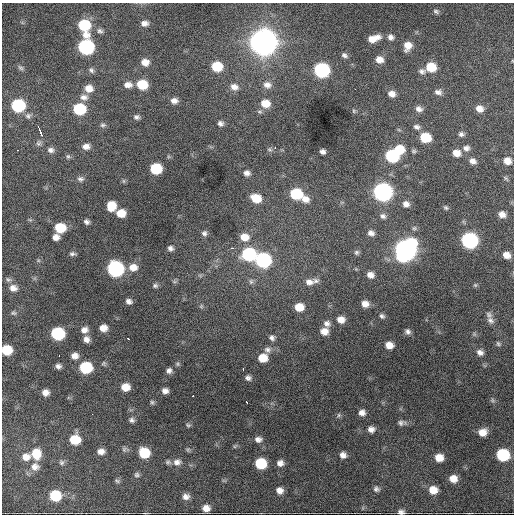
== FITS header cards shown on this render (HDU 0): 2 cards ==
NAXIS1  =                  512 / Axis length
NAXIS2  =                  512 / Axis length

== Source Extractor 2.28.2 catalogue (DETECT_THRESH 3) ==
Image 512 x 512 px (HDU 0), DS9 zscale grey, 1 PNG px = 1 image px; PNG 516 x 516 px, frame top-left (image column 1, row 512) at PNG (2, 3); no overlay
Background 2320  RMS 46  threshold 139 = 3 sigma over >= 5 px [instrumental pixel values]
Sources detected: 169; all 169 listed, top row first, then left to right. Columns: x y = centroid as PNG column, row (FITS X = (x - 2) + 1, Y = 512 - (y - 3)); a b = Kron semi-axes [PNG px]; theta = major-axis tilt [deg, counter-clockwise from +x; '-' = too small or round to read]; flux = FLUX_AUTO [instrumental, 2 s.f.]
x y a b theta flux
436 11 7 5 -29 6.3e+03
144 23 8 6 3 1.5e+04
84 26 13 9 -74 1.7e+05
100 31 8 6 -17 8.8e+03
391 37 8 7 - 1.2e+04
373 38 13 6 17 3.7e+04
263 42 12 11 - 4.3e+06
407 46 10 8 69 3.2e+04
86 47 9 8 - 5.5e+05
344 55 8 5 -30 9.0e+03
379 60 8 7 - 2.7e+04
145 62 8 7 - 2.5e+04
217 67 8 7 - 9.0e+04
431 67 9 8 - 7.7e+04
21 68 9 6 -31 7.5e+03
91 70 8 6 -39 8.0e+03
321 70 9 8 - 5.2e+05
422 71 10 7 -5 1.2e+04
128 85 10 7 1 2.0e+04
142 85 8 7 - 8.9e+04
267 85 11 9 -6 2.0e+04
234 87 10 8 -14 2.0e+04
89 88 9 8 - 2.9e+04
355 89 3 2 - 2.8e+03
438 92 10 7 -4 1.4e+04
392 94 8 7 - 2.1e+04
84 97 10 8 -1 1.6e+04
174 101 8 6 1 1.6e+04
265 103 10 9 - 4.6e+04
18 105 9 8 - 2.8e+05
79 109 9 7 -2 1.7e+05
419 109 9 7 -18 1.5e+04
479 109 8 7 - 2.2e+04
354 111 6 5 - 4.5e+03
28 116 8 8 - 1.0e+04
137 117 7 6 - 8.2e+03
220 123 7 6 - 1.0e+04
103 125 8 5 1 6.4e+03
417 127 9 7 -18 1.2e+04
39 129 6 3 -67 1.4e+04
41 133 5 2 - 1.1e+04
461 134 7 6 - 9.4e+03
425 137 8 7 - 1.0e+05
39 143 8 6 31 8.2e+03
86 146 8 6 4 1.6e+04
275 147 4 4 - 3.8e+03
466 148 9 7 3 1.3e+04
269 149 7 5 -11 5.8e+03
399 149 9 8 - 6.9e+04
18 150 2 2 - 1.8e+03
51 150 8 7 - 1.1e+04
414 151 6 5 - 5.7e+03
323 152 5 4 - 1.1e+04
456 153 8 7 - 2.8e+04
68 156 6 5 - 5.3e+03
392 156 9 8 - 3.1e+05
473 161 8 6 -31 1.6e+04
507 161 8 7 - 2.5e+04
156 169 8 7 - 1.4e+05
247 173 8 6 -13 1.4e+04
80 179 8 7 - 9.5e+03
382 192 9 8 - 1.4e+06
296 194 9 7 -12 1.7e+05
256 198 9 7 -21 6.4e+04
305 199 9 8 - 2.6e+04
406 204 7 7 - 1.5e+04
111 206 8 8 - 5.3e+04
446 208 6 5 - 5.0e+03
121 213 8 7 - 4.2e+04
502 214 7 6 - 1.9e+04
383 216 8 7 - 9.8e+03
86 222 6 5 - 9.0e+03
60 228 8 7 - 9.6e+04
204 233 7 7 - 9.3e+03
371 233 8 6 -10 1.3e+04
56 237 6 6 - 1.8e+04
244 237 10 9 - 3.5e+04
469 240 9 8 - 7.3e+05
170 248 6 6 - 9.7e+03
232 248 3 2 - 5.7e+03
405 250 11 10 - 2.3e+06
356 252 7 7 - 6.8e+03
72 254 8 5 0 7.3e+03
249 254 9 8 - 3.1e+05
506 255 7 6 - 2.4e+04
263 260 9 8 - 5.5e+05
133 267 11 9 1 3.1e+04
115 269 9 8 - 7.0e+05
370 275 8 7 - 1.9e+04
8 280 8 6 -13 7.5e+03
251 281 8 6 76 8.0e+03
309 282 12 9 -6 2.2e+04
475 285 5 5 - 4.4e+03
155 286 7 6 - 7.2e+03
13 288 10 8 -10 2.1e+04
129 301 6 5 - 1.1e+04
365 304 8 7 - 2.2e+04
201 306 6 5 - 5.1e+03
299 307 7 6 - 4.6e+04
13 313 8 6 -3 6.4e+03
489 315 10 7 -41 1.1e+04
382 316 7 6 - 8.1e+03
341 320 8 7 - 2.6e+04
490 320 12 8 -49 1.5e+04
327 323 9 7 -27 1.3e+04
103 328 7 6 - 2.7e+04
84 330 9 7 16 1.6e+04
324 331 8 8 - 2.7e+04
408 331 7 6 - 1.0e+04
58 334 9 8 - 2.6e+05
474 334 7 4 -72 4.6e+03
272 338 7 7 - 9.8e+03
86 339 8 7 - 1.6e+04
128 339 3 2 - 3.6e+03
498 344 7 5 -56 5.6e+03
389 345 8 6 -12 2.9e+04
6 350 8 7 - 7.9e+04
268 350 9 8 - 1.3e+04
480 352 8 7 - 1.4e+04
59 356 3 2 - 3.9e+03
75 356 8 7 - 1.9e+04
263 358 9 8 - 5.1e+04
178 364 6 5 - 5.1e+03
58 366 6 5 - 1.0e+04
85 367 9 8 - 1.8e+05
243 369 3 2 - 3.1e+03
169 371 7 6 - 1.1e+04
248 378 7 6 - 1.0e+04
125 387 8 7 - 3.7e+04
165 391 6 5 - 1.4e+04
45 392 6 6 - 1.8e+04
193 396 3 2 - 5.8e+03
492 400 6 4 -71 4.8e+03
152 402 6 5 - 5.4e+03
247 402 3 2 - 5.5e+03
362 412 7 7 - 1.6e+04
92 414 2 2 - 2.0e+03
339 415 6 5 - 5.5e+03
132 420 7 6 - 9.2e+03
401 423 10 7 7 1.1e+04
188 425 6 5 - 5.1e+03
371 429 8 7 - 1.6e+04
483 432 9 8 - 2.9e+04
258 439 9 7 -6 1.4e+04
75 440 10 9 - 7.2e+04
124 449 9 7 21 8.5e+03
101 452 8 6 2 1.7e+04
36 453 12 10 -77 5.4e+04
144 453 9 8 - 9.7e+04
343 455 7 6 - 1.5e+04
503 455 9 8 - 2.1e+05
26 457 11 9 9 2.4e+04
439 458 7 6 - 3.3e+04
62 462 7 7 - 7.7e+03
168 462 8 5 -9 7.2e+03
177 462 11 8 3 1.8e+04
260 463 8 8 - 1.3e+05
280 463 7 7 - 1.6e+04
35 467 12 11 - 2.4e+04
137 475 7 6 - 6.9e+03
453 479 8 7 - 2.9e+04
117 481 7 5 -23 5.5e+03
376 489 8 7 - 9.4e+03
280 490 8 7 - 1.9e+04
433 490 8 8 - 3.5e+04
55 496 9 8 - 1.1e+05
186 497 8 7 - 1.5e+04
206 508 8 7 - 2.3e+04
401 512 8 5 -4 1.2e+04
At the frame edge (FLAGS 8, measured only in part): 2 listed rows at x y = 6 350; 401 512